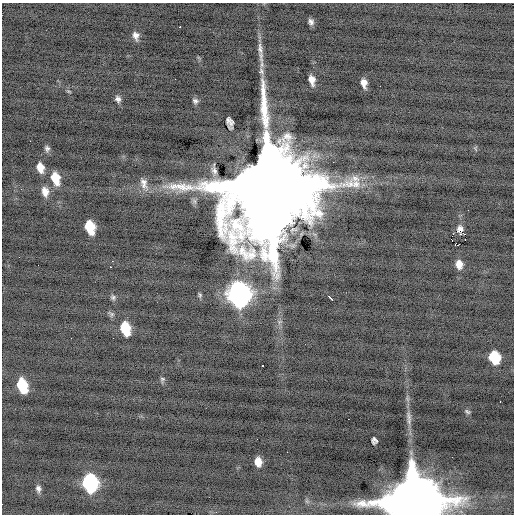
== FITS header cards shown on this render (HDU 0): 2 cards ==
NAXIS1  =                  512 / Axis length
NAXIS2  =                  512 / Axis length

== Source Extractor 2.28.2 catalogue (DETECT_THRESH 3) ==
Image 512 x 512 px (HDU 0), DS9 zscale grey, 1 PNG px = 1 image px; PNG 516 x 516 px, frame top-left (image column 1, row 512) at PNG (2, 3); no overlay
Background -0.431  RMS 0.92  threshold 2.76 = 3 sigma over >= 5 px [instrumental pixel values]
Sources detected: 53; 1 with non-positive FLUX_AUTO (blend fragments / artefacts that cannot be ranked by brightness) is not listed; the other 52 listed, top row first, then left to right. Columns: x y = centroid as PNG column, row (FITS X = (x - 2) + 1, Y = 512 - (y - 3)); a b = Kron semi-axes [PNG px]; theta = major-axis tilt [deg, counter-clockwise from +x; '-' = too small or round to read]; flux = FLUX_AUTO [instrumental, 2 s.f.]
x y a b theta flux
311 22 7 5 -70 2.3e+02
180 27 3 2 - 4.4e+02
136 36 11 8 -77 3.6e+02
175 79 2 2 - 4.8e+01
312 80 10 6 -76 5.2e+02
364 83 9 5 -80 4.3e+02
69 91 7 3 -9 6.3e+01
118 99 9 7 -68 2.5e+02
195 101 8 7 - 2.1e+02
230 123 11 6 -75 3.2e+02
30 141 2 2 - 9.6e+01
475 148 8 5 -72 9.3e+01
47 149 8 6 -85 2.0e+02
333 162 2 2 - 7.3e+01
40 168 10 7 -75 7.0e+02
214 170 12 6 -78 3.0e+02
55 178 12 8 -73 1.3e+03
144 184 19 9 -69 5.1e+02
269 185 31 26 86 2.4e+06
45 191 12 8 -78 5.5e+02
468 210 2 2 - 6.3e+01
90 227 11 7 -74 2.3e+03
458 231 4 3 - 3.3e+03
465 239 2 2 - 2.6e+01
458 245 3 2 - 5.0e+03
19 257 2 2 - 9.5e+01
112 261 2 2 - 2.3e+02
459 264 9 7 -77 5.6e+02
110 267 3 2 - 3.7e+02
238 294 13 10 -77 5.4e+04
200 295 8 5 -76 1.1e+02
113 297 6 6 - 1.5e+02
329 297 7 3 -45 7.3e+02
111 314 10 5 -36 1.5e+02
280 322 8 5 45 1.6e+02
125 328 11 7 -75 2.2e+03
71 338 2 2 - 8.4e+01
113 338 2 2 - 6.8e+01
494 357 10 8 -72 2.5e+03
262 365 3 2 - 1.2e+02
162 379 8 6 68 1.3e+02
22 385 12 7 -73 2.7e+03
500 402 2 2 - 1.1e+02
467 412 7 4 -31 1.1e+02
408 416 15 7 -80 3.2e+02
348 419 2 2 - 2.5e+02
374 441 6 5 - 1.8e+02
258 462 8 6 -79 6.5e+02
90 483 12 9 -79 1.1e+04
38 489 8 6 -79 2.4e+02
307 501 7 5 -44 1.3e+02
413 502 18 17 - 1.2e+06
At the frame edge (FLAGS 8, measured only in part): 1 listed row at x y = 413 502
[1 non-positive-flux detection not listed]